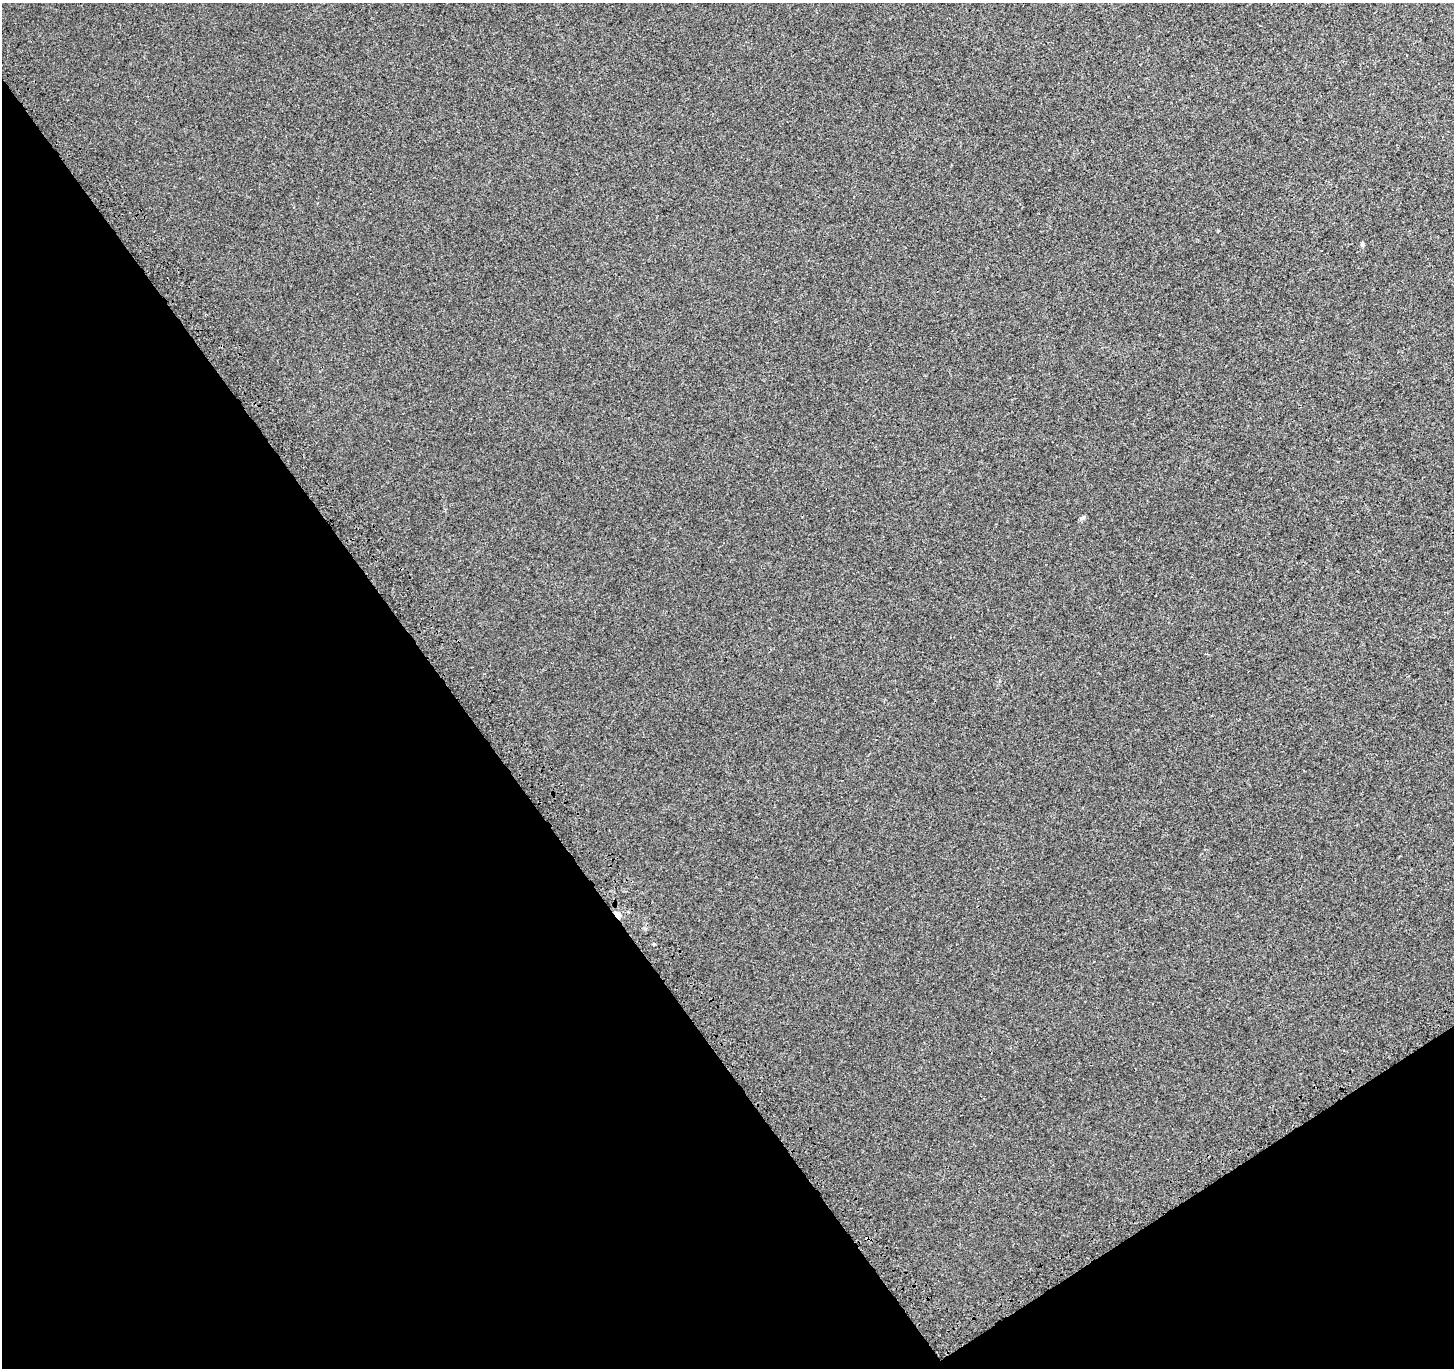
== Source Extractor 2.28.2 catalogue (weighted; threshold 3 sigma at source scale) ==
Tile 14 of 4 x 4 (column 2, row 4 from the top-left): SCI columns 1596-3047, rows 248-1613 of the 6099 x 6021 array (HDU 1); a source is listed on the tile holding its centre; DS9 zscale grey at full resolution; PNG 1456 x 1370 px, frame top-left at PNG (2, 3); no overlay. Shown black and unused: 35% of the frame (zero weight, under 3 of 4 exposures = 9% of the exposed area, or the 3 px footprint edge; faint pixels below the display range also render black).
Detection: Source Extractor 2.28.2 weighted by HDU 2 'WHT'; one run over the whole footprint, this tile lists its part. Background 0.0015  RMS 0.003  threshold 0.0133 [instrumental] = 3 sigma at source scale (4.5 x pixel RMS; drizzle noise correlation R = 1.50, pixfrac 1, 0.0396/0.0396 arcsec/px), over >= 5 px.
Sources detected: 3; all 3 listed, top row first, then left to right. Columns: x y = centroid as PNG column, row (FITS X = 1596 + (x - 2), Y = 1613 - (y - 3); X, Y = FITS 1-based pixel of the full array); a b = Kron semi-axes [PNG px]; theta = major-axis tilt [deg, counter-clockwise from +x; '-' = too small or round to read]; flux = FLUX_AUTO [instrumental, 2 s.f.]
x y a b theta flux
1362 244 6 4 -48 0.39
1081 518 6 4 -17 0.4
617 914 8 6 -46 1.5
Overlapping masked pixels (flux is a lower limit): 1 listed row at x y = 617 914